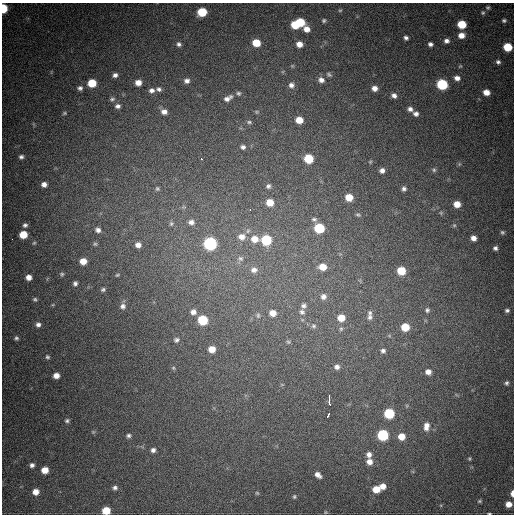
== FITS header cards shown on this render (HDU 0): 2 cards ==
NAXIS1  =                  512
NAXIS2  =                  512

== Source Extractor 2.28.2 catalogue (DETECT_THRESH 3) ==
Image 512 x 512 px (HDU 0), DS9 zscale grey, 1 PNG px = 1 image px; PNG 516 x 516 px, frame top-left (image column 1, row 512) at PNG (2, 3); no overlay
Background 735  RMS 21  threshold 62.7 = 3 sigma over >= 5 px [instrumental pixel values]
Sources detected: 155; all 155 listed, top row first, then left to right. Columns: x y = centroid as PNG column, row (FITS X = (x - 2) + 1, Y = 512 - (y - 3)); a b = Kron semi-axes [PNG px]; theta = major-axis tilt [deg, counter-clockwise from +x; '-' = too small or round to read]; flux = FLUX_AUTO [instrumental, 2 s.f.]
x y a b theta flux
3 8 6 4 -89 55000
488 8 4 4 - 1900
340 10 5 3 - 1500
202 12 7 6 - 53000
483 13 5 5 - 2000
324 20 5 5 - 2500
504 20 4 3 - 2400
300 22 7 6 - 47000
462 24 6 6 - 40000
295 25 6 5 - 35000
307 29 10 7 -37 13000
461 35 7 6 - 12000
406 38 5 4 - 3900
446 41 6 5 - 5500
256 43 6 6 - 33000
179 44 6 5 - 3900
299 44 6 6 - 12000
430 44 5 4 - 4200
508 47 6 6 - 42000
498 62 5 5 - 3600
292 66 6 4 44 1700
460 66 6 4 42 1600
329 74 8 5 -33 3000
115 75 6 5 - 5400
457 78 7 6 - 7800
321 80 7 6 - 7400
187 81 7 5 4 5400
92 83 7 6 - 36000
138 83 6 5 - 11000
442 84 7 6 - 110000
291 85 7 7 - 6200
80 88 7 6 - 4700
375 88 6 5 - 8300
159 89 6 5 - 3900
151 90 7 6 - 5300
486 92 6 5 - 12000
238 93 6 5 - 2800
394 95 6 5 - 6000
228 98 12 6 31 7800
112 99 7 5 33 3300
118 106 7 6 - 5200
410 109 6 5 - 5600
164 112 7 6 - 7700
257 112 5 5 - 1700
64 113 6 4 22 2100
416 114 6 5 - 5300
299 120 6 5 - 20000
249 122 7 4 -9 2600
243 147 6 5 - 4000
21 157 5 5 - 3800
201 158 3 2 - 2200
308 159 6 6 - 55000
370 162 5 5 - 1700
459 164 6 5 - 2000
382 170 6 6 - 6400
434 170 7 6 - 2900
44 184 6 5 - 6800
268 186 6 5 - 3500
157 189 7 6 - 3100
404 189 6 5 - 4000
349 197 6 6 - 24000
270 202 6 6 - 20000
457 204 6 5 - 17000
184 207 7 6 - 3000
250 209 3 2 - 2900
441 213 5 5 - 1900
358 215 8 5 -24 2500
314 219 7 5 -16 3200
191 222 9 8 - 8100
171 223 7 6 - 3900
25 225 6 5 - 3800
454 225 5 4 - 1800
319 228 7 6 - 70000
98 230 7 7 - 5900
248 231 7 5 68 3400
502 232 5 4 - 2400
23 234 6 6 - 27000
242 237 10 9 - 12000
473 238 5 5 - 8200
12 239 3 2 - 2000
254 239 9 8 - 17000
266 240 7 6 - 80000
34 243 5 4 - 1800
95 244 6 5 - 2200
210 244 7 7 - 220000
138 245 6 6 - 8000
495 248 4 4 - 3800
240 258 9 8 - 6100
83 261 6 5 - 16000
323 267 8 6 -9 19000
254 270 10 8 10 8800
401 271 6 6 - 35000
62 274 6 5 - 2400
117 275 5 4 - 1500
29 277 6 5 - 9400
75 283 5 4 - 3700
103 289 5 4 - 2600
323 297 8 8 - 7400
35 299 6 5 - 2600
123 306 7 7 - 4900
303 306 8 7 - 5000
427 310 6 5 - 3100
507 310 5 4 - 3100
193 312 7 6 - 6800
302 312 8 7 - 5600
273 313 7 7 - 14000
370 313 6 6 - 3700
258 315 8 6 -87 4100
370 317 8 8 - 5600
341 318 7 7 - 19000
203 320 6 6 - 67000
38 324 6 6 - 5200
314 326 8 7 - 4600
405 327 6 6 - 29000
341 329 7 6 - 3400
16 338 5 5 - 2900
176 340 7 6 - 3500
288 342 7 5 -22 2300
212 349 6 6 - 15000
383 351 7 7 - 4600
47 357 6 5 - 2600
337 367 8 7 - 6800
173 368 6 5 - 1900
428 372 6 6 - 8200
56 375 5 5 - 10000
506 383 6 6 - 3400
329 397 5 2 - 9000
329 402 5 3 - 11000
389 413 6 6 - 81000
328 415 5 3 - 6000
67 421 5 5 - 2900
426 426 11 7 83 10000
93 432 5 5 - 1900
129 435 6 5 - 3300
383 435 6 6 - 120000
401 436 7 7 - 16000
153 450 5 5 - 4800
369 454 7 6 - 6800
469 459 5 4 - 1700
369 462 7 7 - 9600
32 465 5 5 - 4600
45 470 6 5 - 18000
318 475 7 5 -43 7400
383 486 6 5 - 11000
115 488 6 5 - 3900
376 489 6 6 - 21000
36 492 6 5 - 12000
257 493 5 5 - 1800
512 493 6 3 89 7900
294 497 5 5 - 2100
480 501 6 4 15 2200
508 504 6 5 - 12000
106 511 6 6 - 31000
325 512 5 3 - 1200
489 513 5 2 - 1600
At the frame edge (FLAGS 8, measured only in part): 4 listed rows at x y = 3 8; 512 493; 106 511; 489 513